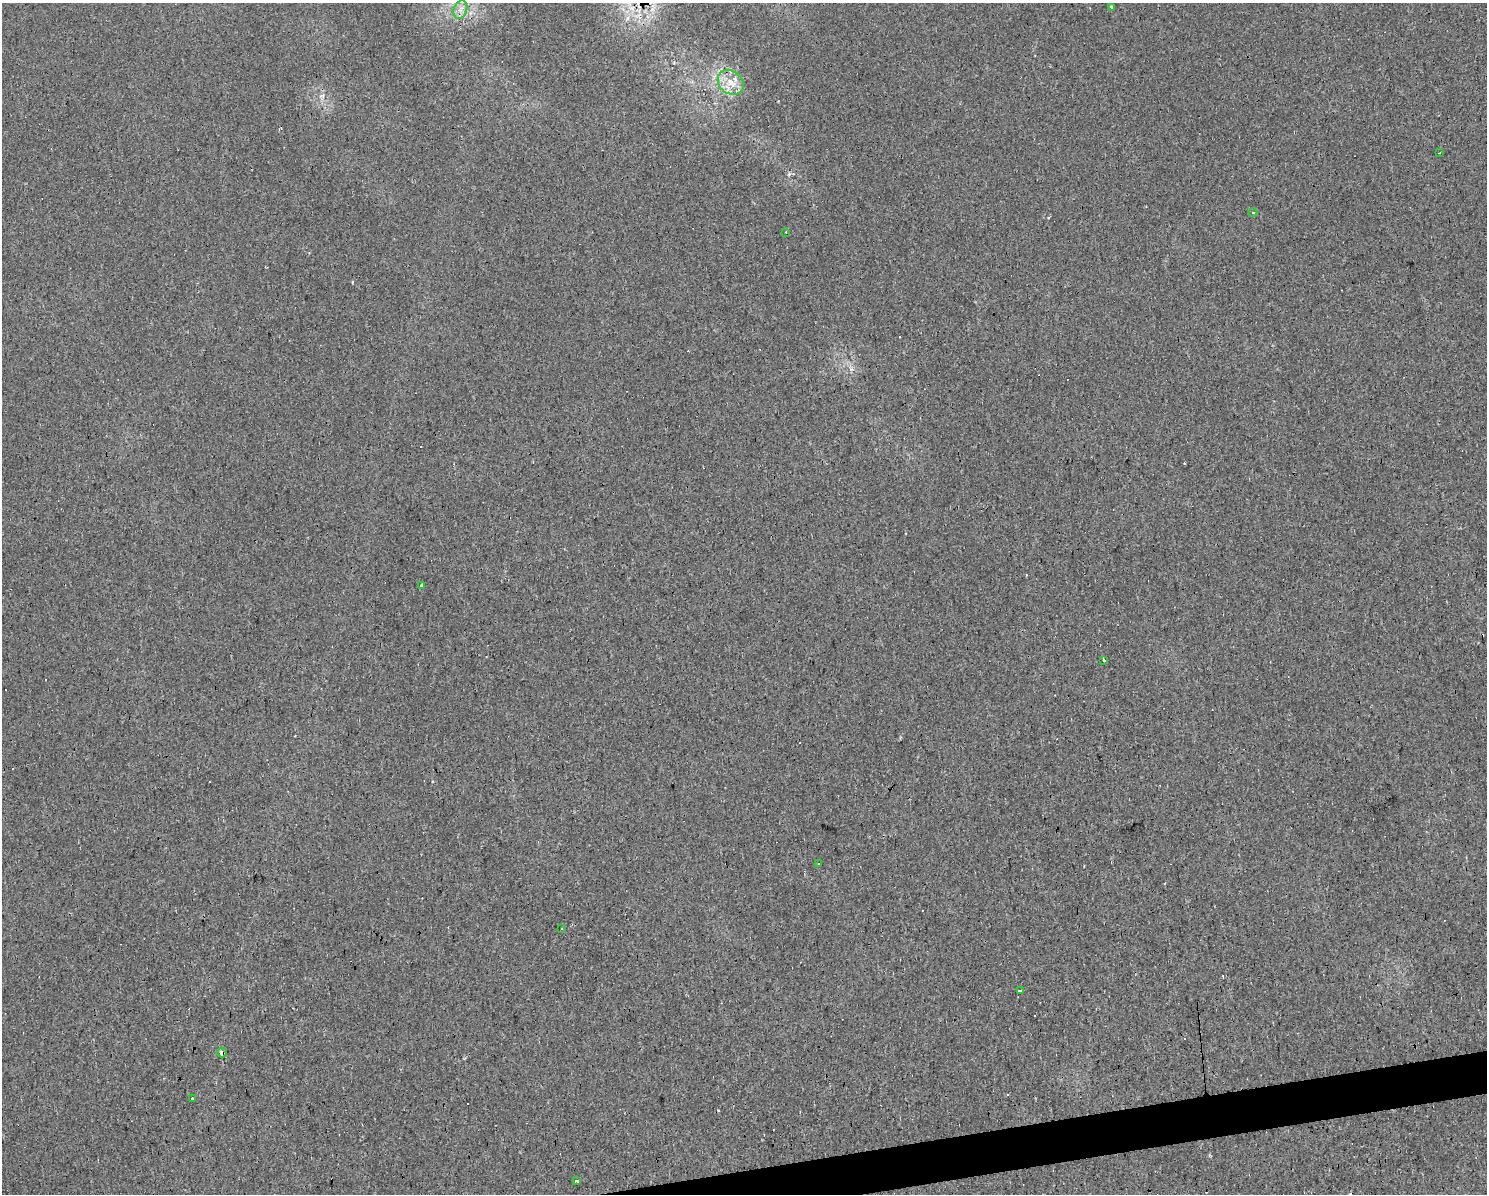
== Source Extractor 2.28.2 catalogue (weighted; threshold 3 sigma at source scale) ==
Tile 5 of 3 x 4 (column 2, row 2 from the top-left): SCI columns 1549-3033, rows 2387-3578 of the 4537 x 4771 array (HDU 1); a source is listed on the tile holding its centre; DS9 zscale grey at full resolution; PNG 1489 x 1196 px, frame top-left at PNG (2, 3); each listed source drawn as its Kron ellipse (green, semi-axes under 4 px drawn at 4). Shown black and unused: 2% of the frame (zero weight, under 2 of 3 exposures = <1% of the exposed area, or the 3 px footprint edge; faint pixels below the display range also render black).
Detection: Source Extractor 2.28.2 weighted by HDU 2 'WHT'; one run over the whole footprint, this tile lists its part. Background 0.0206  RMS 0.006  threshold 0.0268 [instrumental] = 3 sigma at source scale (4.5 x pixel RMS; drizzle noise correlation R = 1.50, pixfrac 1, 0.0396/0.0396 arcsec/px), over >= 5 px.
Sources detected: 28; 14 cosmic-ray / hot-pixel residue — neither listed nor drawn; the other 14 listed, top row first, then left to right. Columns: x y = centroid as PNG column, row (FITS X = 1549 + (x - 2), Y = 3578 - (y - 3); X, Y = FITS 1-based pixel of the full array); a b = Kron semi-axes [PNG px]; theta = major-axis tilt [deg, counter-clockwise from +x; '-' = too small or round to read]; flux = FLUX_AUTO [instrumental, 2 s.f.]
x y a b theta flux
1112 7 3 3 - 2.5
460 10 9 6 73 3.3
731 82 14 11 -37 8.3
1439 153 2 2 - 0.73
1253 213 4 3 - 0.51
786 232 3 2 - 0.48
421 586 3 3 - 3.3
1104 660 4 3 - 11
818 864 3 3 - 1.1
561 929 3 3 - 1.2
1020 990 4 3 - 1.6
222 1053 5 4 - 1.7
192 1099 3 3 - 3.6
576 1181 3 3 - 1.9
Overlapping masked pixels (flux is a lower limit): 1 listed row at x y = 222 1053
Unlisted compact peaks at least as high as the median listed source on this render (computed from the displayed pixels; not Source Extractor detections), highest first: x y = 789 174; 851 369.